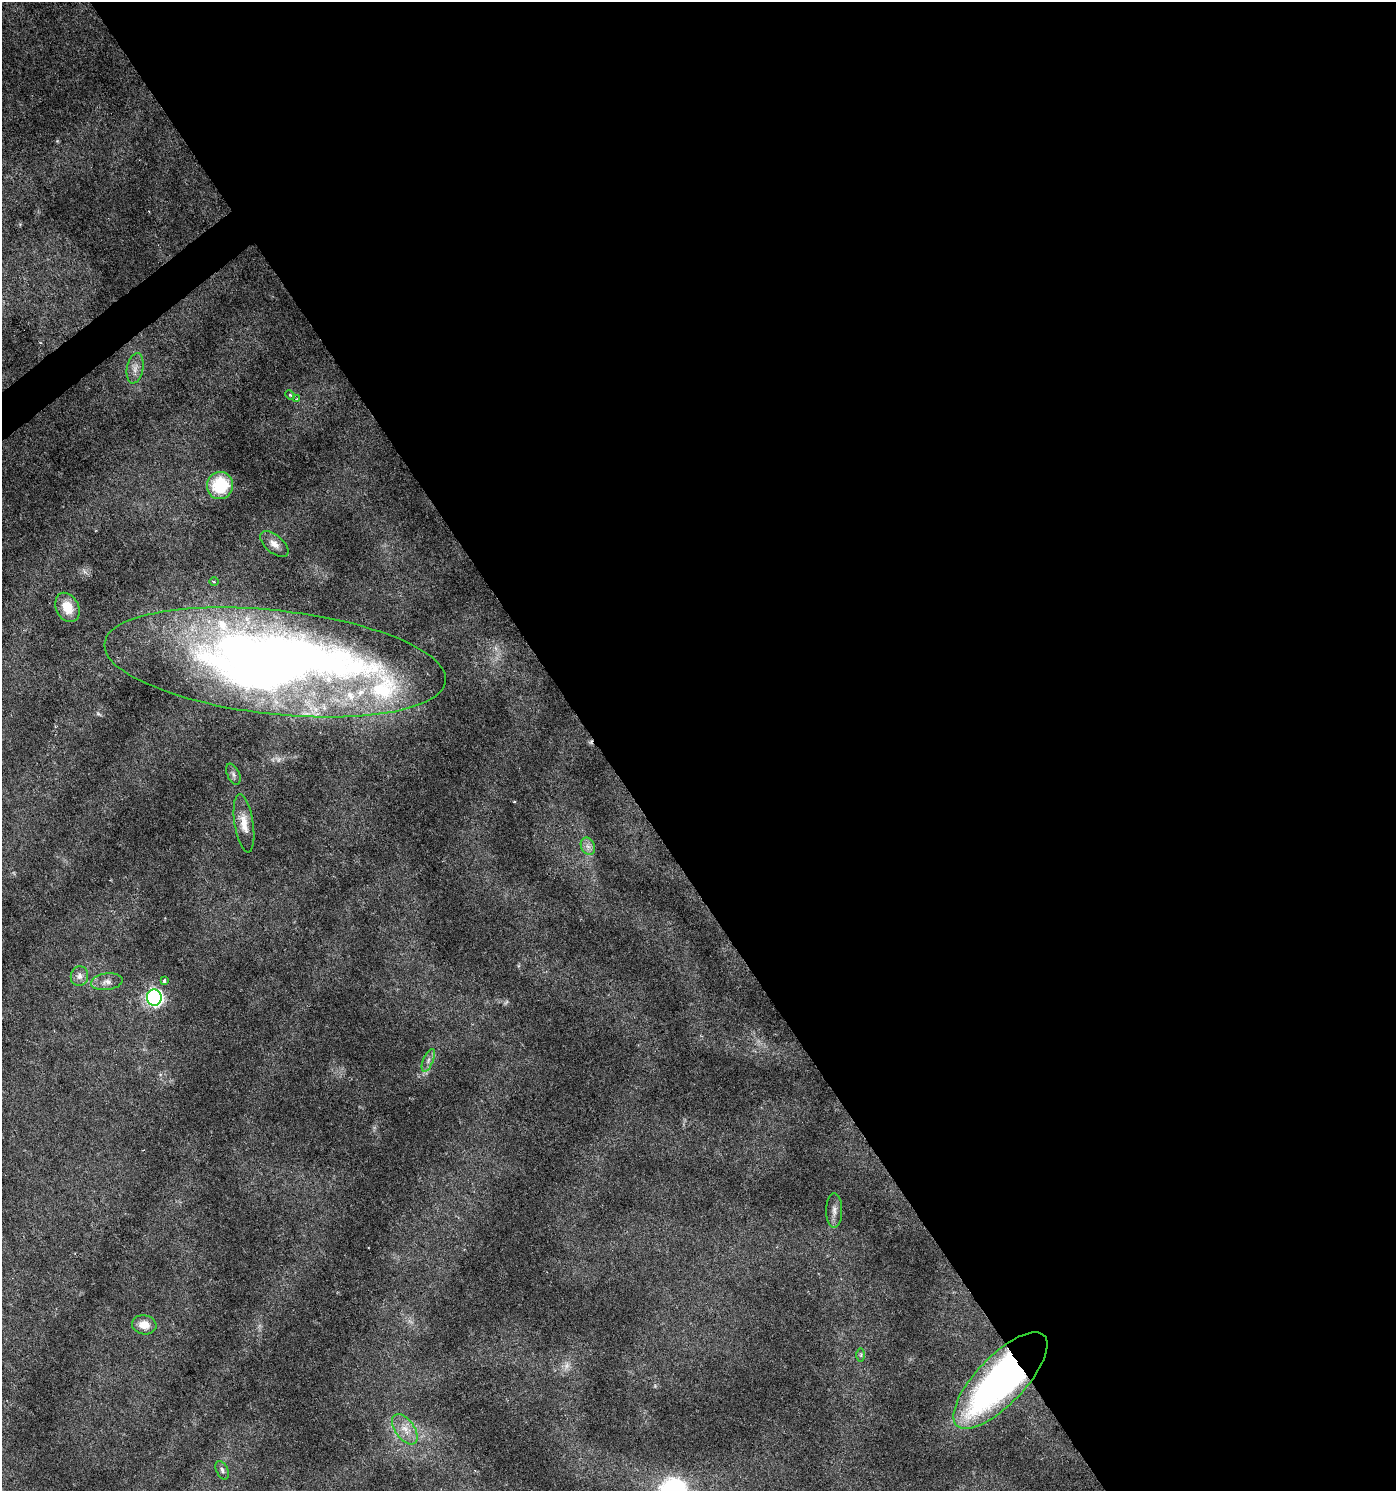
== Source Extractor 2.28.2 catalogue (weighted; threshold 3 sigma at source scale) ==
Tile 8 of 4 x 4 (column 4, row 2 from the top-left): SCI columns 4312-5705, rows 2982-4470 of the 5901 x 5965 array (HDU 1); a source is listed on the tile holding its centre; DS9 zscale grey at full resolution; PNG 1398 x 1493 px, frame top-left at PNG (2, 2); each listed source drawn as its Kron ellipse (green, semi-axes under 4 px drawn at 4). Shown black and unused: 58% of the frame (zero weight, under 3 of 6 exposures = <1% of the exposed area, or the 3 px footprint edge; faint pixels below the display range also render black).
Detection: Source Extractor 2.28.2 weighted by HDU 2 'WHT'; one run over the whole footprint, this tile lists its part. Background 0.0228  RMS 0.0022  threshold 0.00888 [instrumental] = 3 sigma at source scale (4.09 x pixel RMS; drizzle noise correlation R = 1.36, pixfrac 0.8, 0.0396/0.0396 arcsec/px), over >= 5 px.
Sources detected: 28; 1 too faint to see at this stretch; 2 inside a brighter object's white glare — neither listed nor drawn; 3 inside a brighter listed object's ellipse — not listed separately; the other 22 listed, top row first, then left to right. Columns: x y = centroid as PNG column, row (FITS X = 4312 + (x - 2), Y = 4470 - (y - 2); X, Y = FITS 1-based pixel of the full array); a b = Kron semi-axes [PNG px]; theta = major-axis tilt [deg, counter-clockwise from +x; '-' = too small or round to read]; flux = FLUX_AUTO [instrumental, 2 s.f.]
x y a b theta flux
135 368 15 8 79 1.5
290 395 5 3 - 0.19
296 399 4 2 - 0.15
220 486 13 13 - 9.6
274 544 17 9 -40 1.5
214 582 5 3 - 0.2
67 607 15 11 -63 3.9
275 662 172 52 -6 210
233 774 11 6 -65 0.65
244 823 29 9 -81 2.8
588 846 9 7 -66 0.94
79 976 10 8 75 1.2
164 981 4 3 - 0.59
107 982 16 8 7 1.4
154 998 8 7 - 54
428 1060 12 5 67 0.88
834 1211 17 8 90 1.3
144 1325 12 9 -10 2.4
861 1355 7 4 90 0.34
1000 1381 63 24 46 78
405 1429 17 9 -55 2.5
222 1470 10 5 -64 0.62
Overlapping masked pixels (flux is a lower limit): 2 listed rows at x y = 275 662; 1000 1381